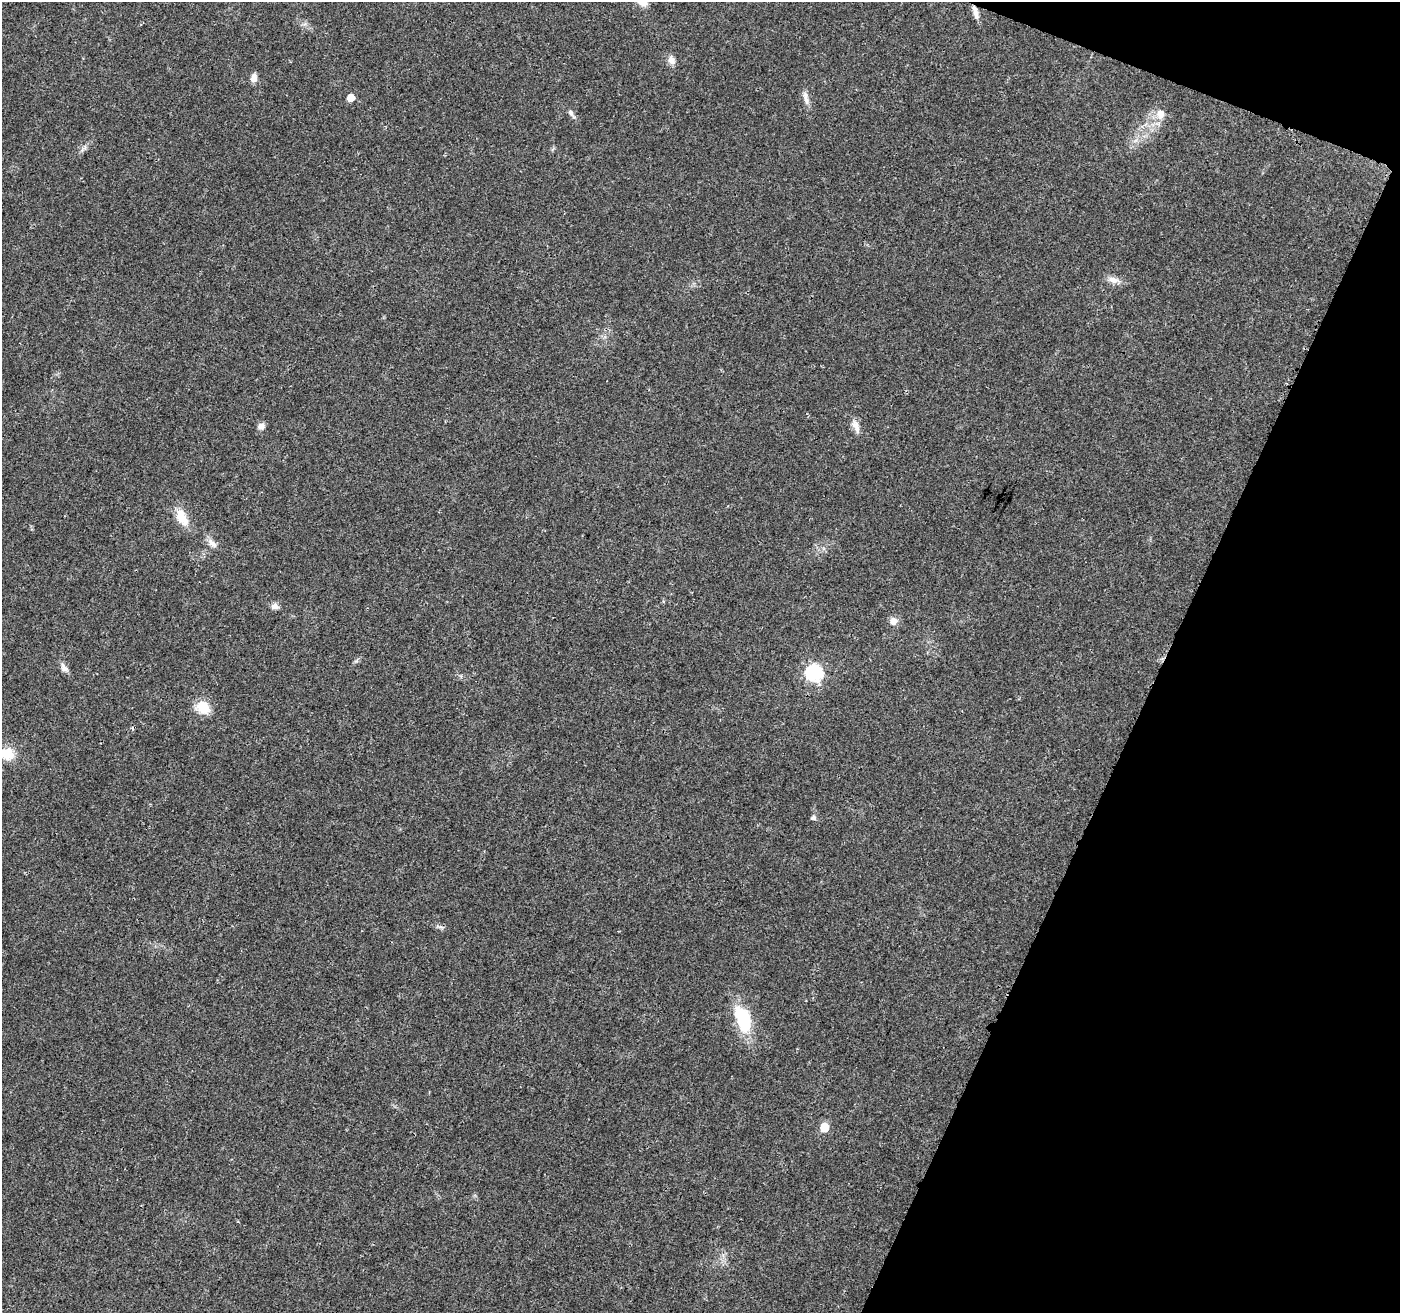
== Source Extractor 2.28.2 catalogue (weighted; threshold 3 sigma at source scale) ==
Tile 8 of 4 x 4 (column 4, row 2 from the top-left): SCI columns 4201-5598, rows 2835-4145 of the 5610 x 5733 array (HDU 1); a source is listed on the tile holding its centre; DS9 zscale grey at full resolution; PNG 1402 x 1315 px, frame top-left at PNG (2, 2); no overlay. Shown black and unused: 19% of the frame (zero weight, under 3 of 4 exposures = <1% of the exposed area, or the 3 px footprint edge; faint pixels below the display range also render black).
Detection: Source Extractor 2.28.2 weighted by HDU 2 'WHT'; one run over the whole footprint, this tile lists its part. Background 0.0249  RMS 0.0031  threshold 0.0141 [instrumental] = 3 sigma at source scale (4.5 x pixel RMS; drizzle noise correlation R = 1.50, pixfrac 1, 0.0396/0.0396 arcsec/px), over >= 5 px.
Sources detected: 22; all 22 listed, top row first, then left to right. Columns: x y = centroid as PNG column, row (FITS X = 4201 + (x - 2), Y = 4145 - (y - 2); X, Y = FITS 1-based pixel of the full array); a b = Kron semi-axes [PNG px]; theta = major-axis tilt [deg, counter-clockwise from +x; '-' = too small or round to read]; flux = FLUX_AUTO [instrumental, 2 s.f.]
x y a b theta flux
642 2 12 9 -44 3.6
975 12 16 6 -73 2.2
671 60 10 9 - 1.9
254 78 11 7 84 1.7
351 97 5 5 - 4.7
806 98 20 5 -81 1.8
571 113 13 5 -56 1.2
1160 114 13 11 -70 2.8
1113 280 19 8 -15 2.2
261 426 7 6 - 1.8
856 426 17 7 -65 2.4
182 517 25 12 -64 5.4
212 543 17 7 -45 1.9
274 606 9 7 -8 1.5
893 621 10 8 85 1.9
64 668 14 7 -50 1.6
814 673 7 7 - 67
203 707 15 13 -50 6.6
7 754 18 15 1 6
813 817 6 6 - 0.84
743 1019 31 16 -70 16
824 1127 6 5 - 9.2
Overlapping masked pixels (flux is a lower limit): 1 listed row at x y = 975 12
Isophote crosses this tile's border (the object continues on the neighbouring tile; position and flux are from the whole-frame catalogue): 2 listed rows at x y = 642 2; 7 754